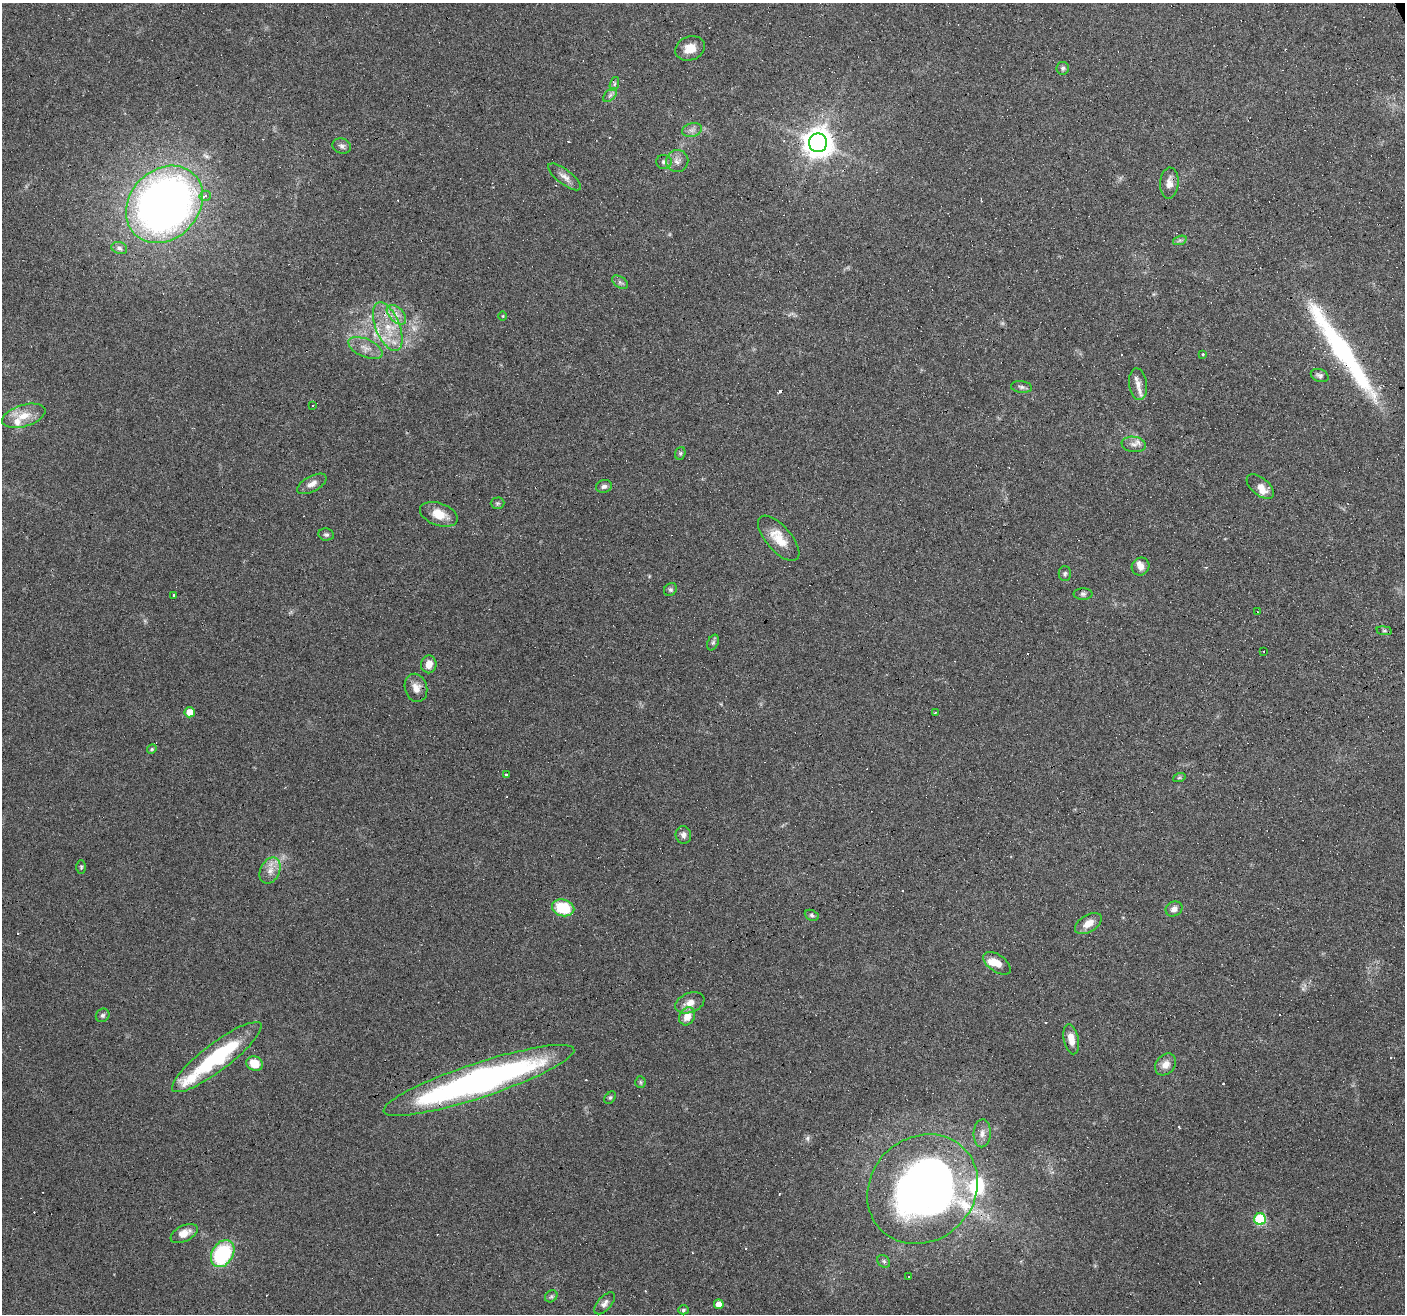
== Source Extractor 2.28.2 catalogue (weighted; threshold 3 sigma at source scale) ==
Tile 10 of 4 x 4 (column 2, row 3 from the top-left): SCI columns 1404-2806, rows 1394-2705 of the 5611 x 5467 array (HDU 1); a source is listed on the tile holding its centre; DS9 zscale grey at full resolution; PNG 1407 x 1316 px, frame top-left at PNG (2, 3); each listed source drawn as its Kron ellipse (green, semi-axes under 4 px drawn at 4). Shown black and unused: <1% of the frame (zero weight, under 4 of 8 exposures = <1% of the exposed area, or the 3 px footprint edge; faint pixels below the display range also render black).
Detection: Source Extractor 2.28.2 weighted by HDU 2 'WHT'; one run over the whole footprint, this tile lists its part. Background 0.0498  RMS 0.0024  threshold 0.00977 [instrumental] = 3 sigma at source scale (4.09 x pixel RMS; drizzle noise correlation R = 1.36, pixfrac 0.8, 0.0396/0.0396 arcsec/px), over >= 5 px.
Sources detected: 119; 2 too faint to see at this stretch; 1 inside a brighter object's white glare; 27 cosmic-ray / hot-pixel residue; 1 long thin detection or spike segment (spike, bleed or trail) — neither listed nor drawn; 8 inside a brighter listed object's ellipse — not listed separately; the other 80 listed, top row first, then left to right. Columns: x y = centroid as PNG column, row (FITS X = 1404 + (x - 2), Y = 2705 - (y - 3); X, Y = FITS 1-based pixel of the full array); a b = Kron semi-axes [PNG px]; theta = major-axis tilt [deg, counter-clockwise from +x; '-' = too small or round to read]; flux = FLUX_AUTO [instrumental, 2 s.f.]
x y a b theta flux
690 48 15 11 20 2.8
1063 68 6 6 - 0.52
614 84 7 4 71 0.51
610 95 8 5 45 0.63
692 130 10 7 14 0.94
818 143 9 9 - 340
342 146 9 7 -19 0.77
677 161 11 11 - 1.5
664 162 7 7 - 0.73
565 177 20 7 -37 1.5
1169 183 15 9 86 2
205 196 5 5 - 0.84
164 204 42 34 46 150
1180 240 7 4 18 0.44
119 248 8 6 -18 0.65
620 282 9 5 -34 0.59
396 315 12 7 -46 1.6
503 316 5 3 - 0.19
388 327 26 12 -68 6
365 348 18 9 -24 2.2
1203 354 3 3 - 0.38
1320 375 9 6 -17 0.64
1138 384 16 9 -82 1.8
1021 387 10 5 -6 0.63
313 406 3 2 - 0.26
24 416 22 11 16 3.6
1134 444 12 7 -8 1.3
680 453 6 5 - 0.38
312 484 16 7 28 1.6
604 486 8 6 14 0.71
1260 487 16 8 -39 2.2
497 503 7 5 1 0.41
439 514 20 11 -19 3.7
326 534 8 6 -9 0.57
779 538 28 12 -49 4.5
1141 567 9 8 - 1.3
1065 574 7 6 - 0.49
670 589 7 6 - 0.49
1083 594 9 5 0 0.59
174 595 3 3 - 0.48
1257 612 2 2 - 0.17
1384 631 8 4 -8 0.36
713 643 8 5 63 0.53
1264 651 3 3 - 0.83
429 664 9 7 88 1.9
416 688 14 11 -75 2
190 712 5 5 - 3
935 712 3 3 - 1.2
152 749 5 4 - 0.31
506 775 3 3 - 0.66
1179 778 6 4 19 0.32
683 835 9 7 -75 0.96
81 867 7 5 90 0.36
270 870 14 9 63 2.1
563 908 11 8 -14 8.7
1174 909 9 7 29 1.2
812 915 7 5 -24 0.48
1088 923 15 8 31 2.2
997 963 15 8 -35 2.4
690 1003 15 9 22 2.2
103 1015 7 6 - 0.52
687 1016 9 7 64 2.7
1071 1039 15 7 -78 2.4
217 1057 55 13 37 23
255 1064 8 7 - 3.9
1166 1064 12 9 50 1.9
479 1080 100 17 18 90
640 1082 6 5 - 0.33
610 1098 7 4 52 0.39
982 1133 14 8 87 1.5
922 1189 58 51 43 110
1260 1219 6 6 - 21
184 1233 14 8 27 2.4
223 1254 14 10 58 19
884 1261 7 5 -45 0.52
908 1277 3 3 - 0.53
551 1296 7 5 44 0.47
605 1303 13 7 48 0.99
719 1304 5 5 - 2
683 1310 5 4 - 0.4
Overlapping masked pixels (flux is a lower limit): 3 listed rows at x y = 164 204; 479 1080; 922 1189